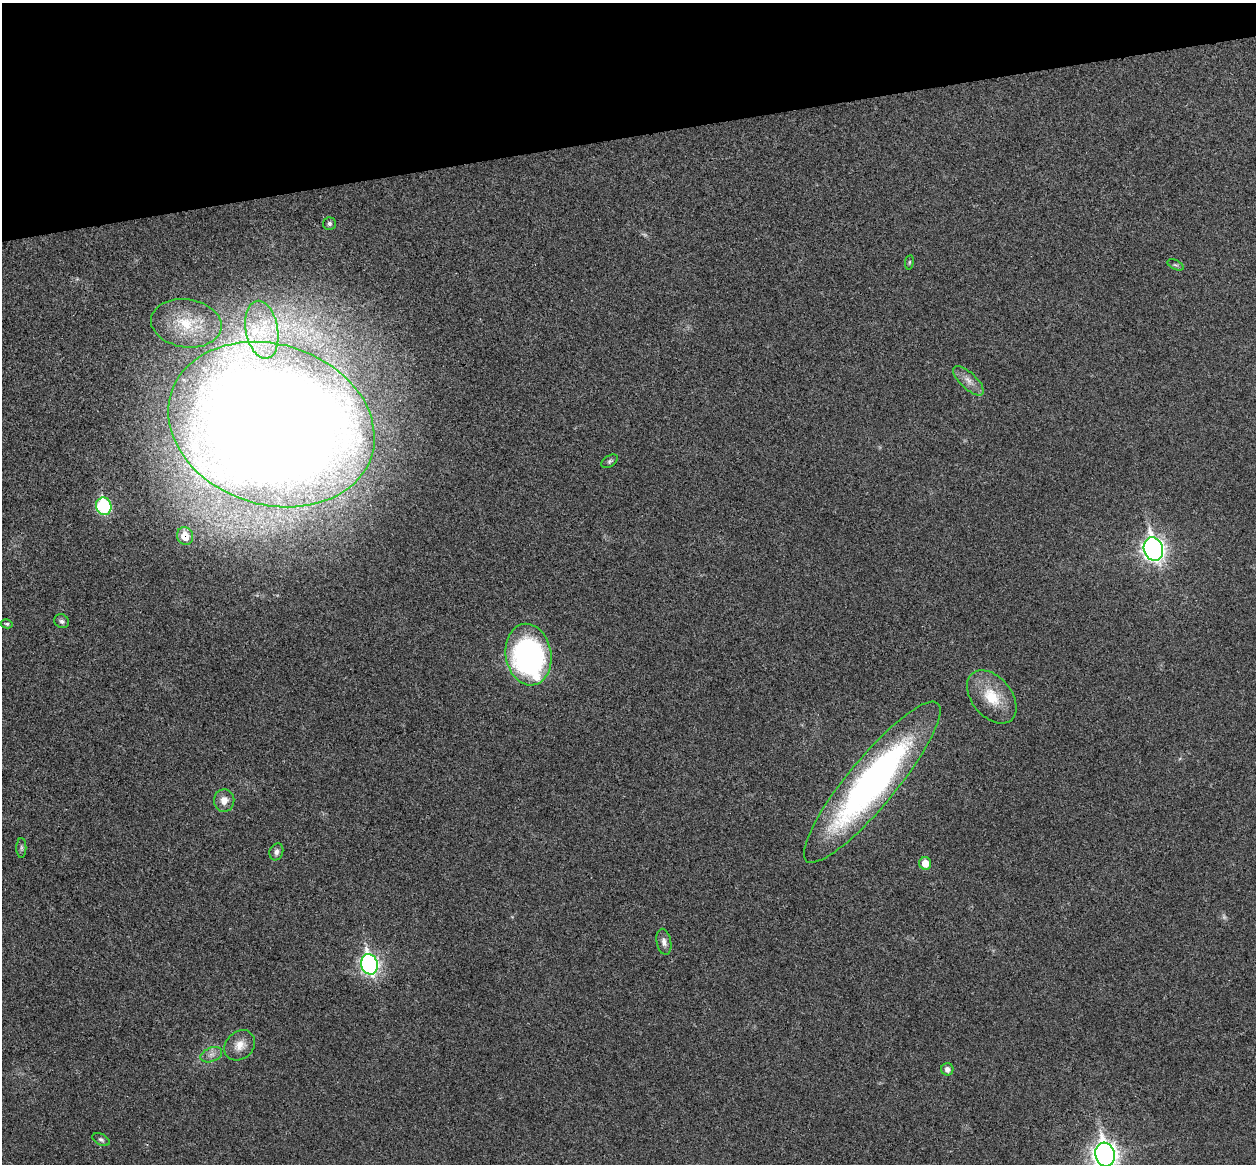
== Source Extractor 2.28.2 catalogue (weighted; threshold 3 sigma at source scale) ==
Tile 3 of 4 x 4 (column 3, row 1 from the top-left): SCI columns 2567-3820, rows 3643-4804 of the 5134 x 5077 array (HDU 1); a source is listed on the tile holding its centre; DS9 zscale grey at full resolution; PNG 1258 x 1166 px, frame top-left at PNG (2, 3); each listed source drawn as its Kron ellipse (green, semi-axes under 4 px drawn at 4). Shown black and unused: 12% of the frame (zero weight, under 3 of 4 exposures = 6% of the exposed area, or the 3 px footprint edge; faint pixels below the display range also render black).
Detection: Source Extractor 2.28.2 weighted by HDU 2 'WHT'; one run over the whole footprint, this tile lists its part. Background 0.0227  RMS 0.0047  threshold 0.0209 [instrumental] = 3 sigma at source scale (4.5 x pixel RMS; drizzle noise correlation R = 1.50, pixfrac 1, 0.05/0.05 arcsec/px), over >= 5 px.
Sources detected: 30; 2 too faint to see at this stretch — neither listed nor drawn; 1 inside a brighter listed object's ellipse — not listed separately; the other 27 listed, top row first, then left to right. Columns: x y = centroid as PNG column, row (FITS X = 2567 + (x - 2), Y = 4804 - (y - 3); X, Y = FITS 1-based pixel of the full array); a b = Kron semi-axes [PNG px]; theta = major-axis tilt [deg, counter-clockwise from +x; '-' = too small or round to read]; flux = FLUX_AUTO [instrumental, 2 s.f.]
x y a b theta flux
329 224 6 6 - 1.3
909 262 7 3 82 0.59
1176 265 9 4 -25 0.84
186 323 35 24 -8 22
262 330 29 16 -80 19
968 381 19 8 -44 4
271 424 105 80 -18 1500
610 461 9 5 34 1.1
104 506 9 7 -74 47
185 536 9 8 - 9
1153 549 12 9 -72 230
62 621 7 6 - 1.4
7 624 6 4 -13 0.84
528 655 31 23 -80 120
992 697 30 20 -50 16
872 782 103 24 50 180
224 800 11 10 - 4.1
21 848 10 5 -90 1.1
276 852 9 6 70 1.6
925 863 6 6 - 6.6
664 942 13 7 -79 2.5
369 964 10 8 -75 160
240 1045 17 13 43 5.8
211 1055 11 7 21 2.5
947 1069 6 6 - 2.1
101 1140 9 5 -26 1.2
1105 1155 12 9 -74 360
Overlapping masked pixels (flux is a lower limit): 1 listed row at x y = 185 536
Isophote crosses this tile's border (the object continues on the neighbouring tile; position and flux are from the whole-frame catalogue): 1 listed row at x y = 1105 1155